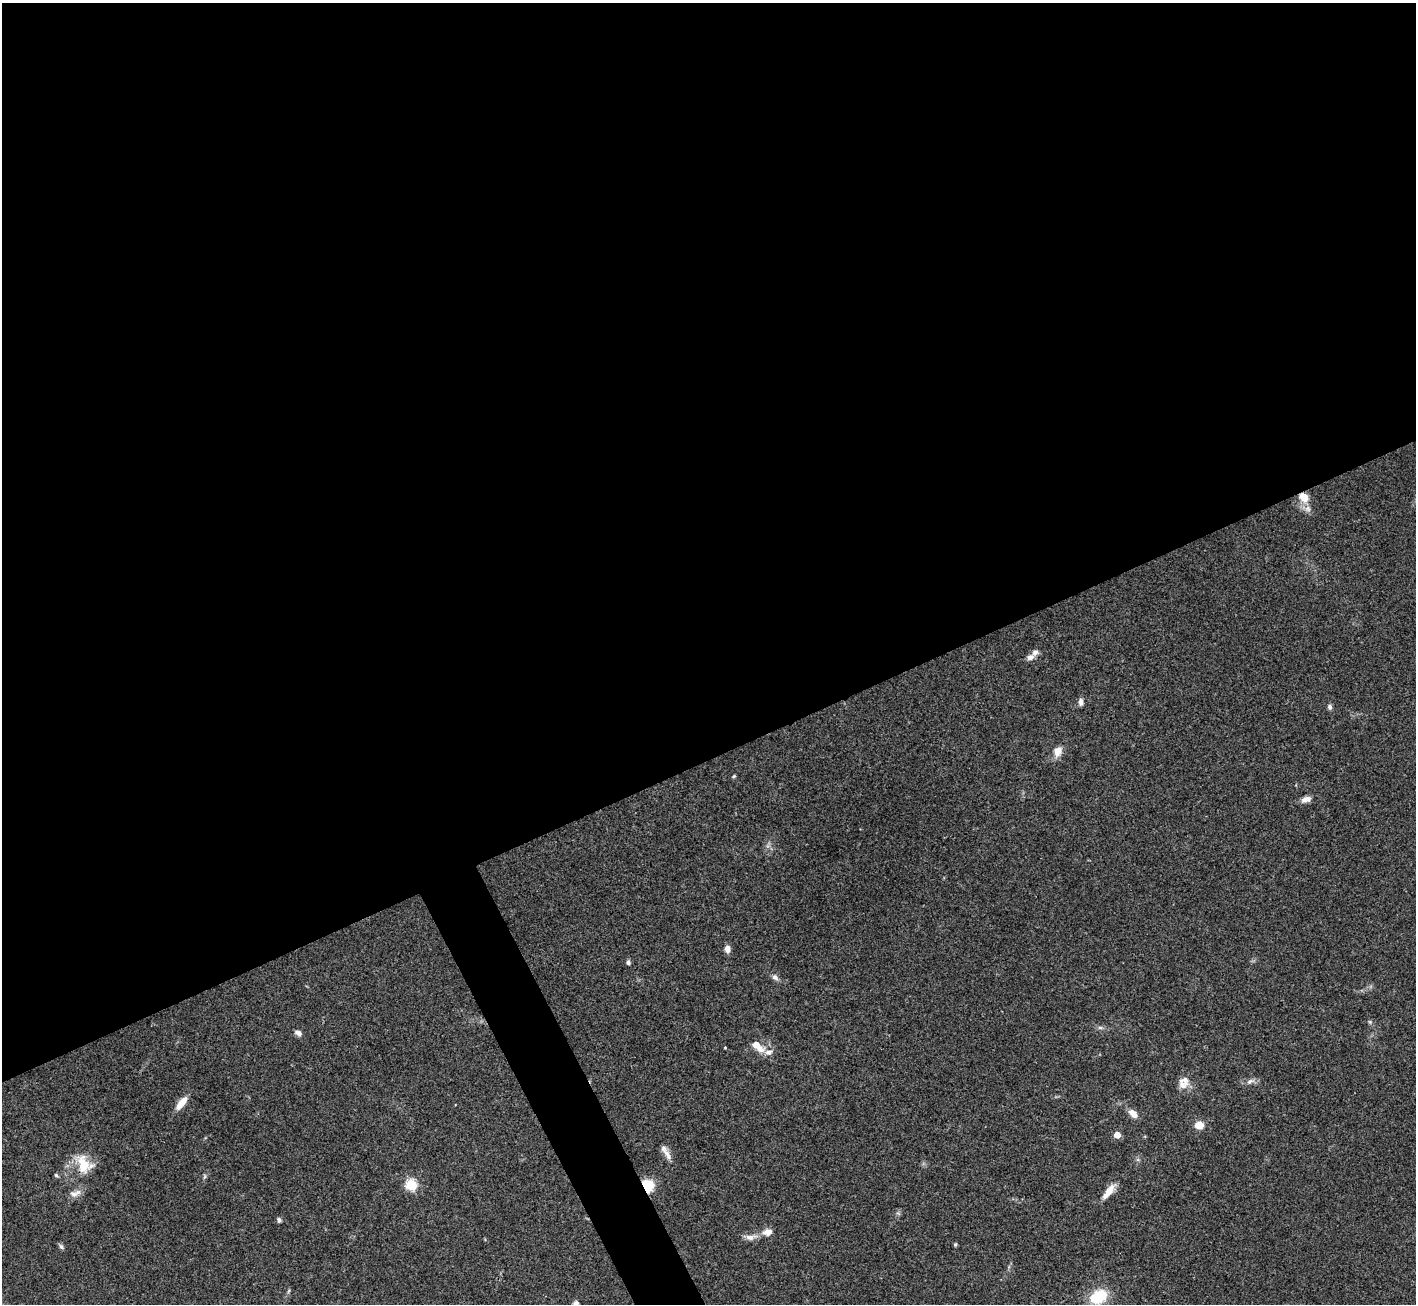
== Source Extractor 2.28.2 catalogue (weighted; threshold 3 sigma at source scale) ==
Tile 2 of 4 x 4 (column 2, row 1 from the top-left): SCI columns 1419-2832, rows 4195-5496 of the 5663 x 5651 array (HDU 1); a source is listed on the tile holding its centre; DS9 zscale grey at full resolution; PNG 1418 x 1306 px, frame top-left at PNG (2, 3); no overlay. Shown black and unused: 60% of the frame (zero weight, under 3 of 4 exposures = <1% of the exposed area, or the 3 px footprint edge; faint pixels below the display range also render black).
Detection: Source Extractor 2.28.2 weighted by HDU 2 'WHT'; one run over the whole footprint, this tile lists its part. Background 0.0954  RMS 0.0061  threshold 0.0276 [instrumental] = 3 sigma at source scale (4.5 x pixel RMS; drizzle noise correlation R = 1.50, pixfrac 1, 0.05/0.05 arcsec/px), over >= 5 px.
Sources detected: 41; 5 inside a brighter listed object's ellipse — not listed separately; the other 36 listed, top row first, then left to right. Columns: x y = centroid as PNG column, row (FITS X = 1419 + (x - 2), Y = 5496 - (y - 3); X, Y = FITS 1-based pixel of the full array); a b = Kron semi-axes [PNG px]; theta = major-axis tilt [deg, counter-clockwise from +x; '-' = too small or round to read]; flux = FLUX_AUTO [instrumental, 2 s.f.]
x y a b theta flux
1304 497 12 9 -45 8.9
1030 657 9 7 27 2.9
1081 702 8 6 -86 2.4
1330 707 7 5 -78 1.5
1058 751 14 10 60 5.4
734 776 5 4 - 0.71
1306 799 13 7 19 3.5
727 949 8 6 -82 3.4
628 963 5 4 - 1.5
775 977 10 6 -26 2.1
1370 1022 6 4 -72 0.83
1100 1028 7 4 0 1.3
298 1033 9 6 -29 2.2
757 1046 17 7 -42 7.9
725 1047 4 3 - 0.46
1250 1081 10 6 23 2.4
1182 1084 16 11 -59 5
181 1103 20 8 51 6.6
1133 1114 13 7 -42 4.9
1199 1125 9 8 - 6.5
1117 1135 5 5 - 8.5
668 1155 19 7 -64 4.1
82 1162 22 16 -56 13
56 1175 6 4 -45 0.87
205 1176 6 4 71 0.95
411 1184 5 5 - 52
648 1185 14 11 -69 14
1109 1191 22 7 53 7.2
75 1193 17 8 19 4.1
279 1220 6 5 - 1.3
767 1232 12 8 9 4.9
750 1237 15 7 6 4.1
955 1244 5 4 - 0.75
61 1246 7 6 - 1.3
1098 1297 15 10 27 27
576 1303 7 7 - 1.8
Overlapping masked pixels (flux is a lower limit): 2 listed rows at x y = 1304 497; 648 1185
Isophote crosses this tile's border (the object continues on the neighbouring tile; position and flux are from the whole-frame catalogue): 1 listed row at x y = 576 1303